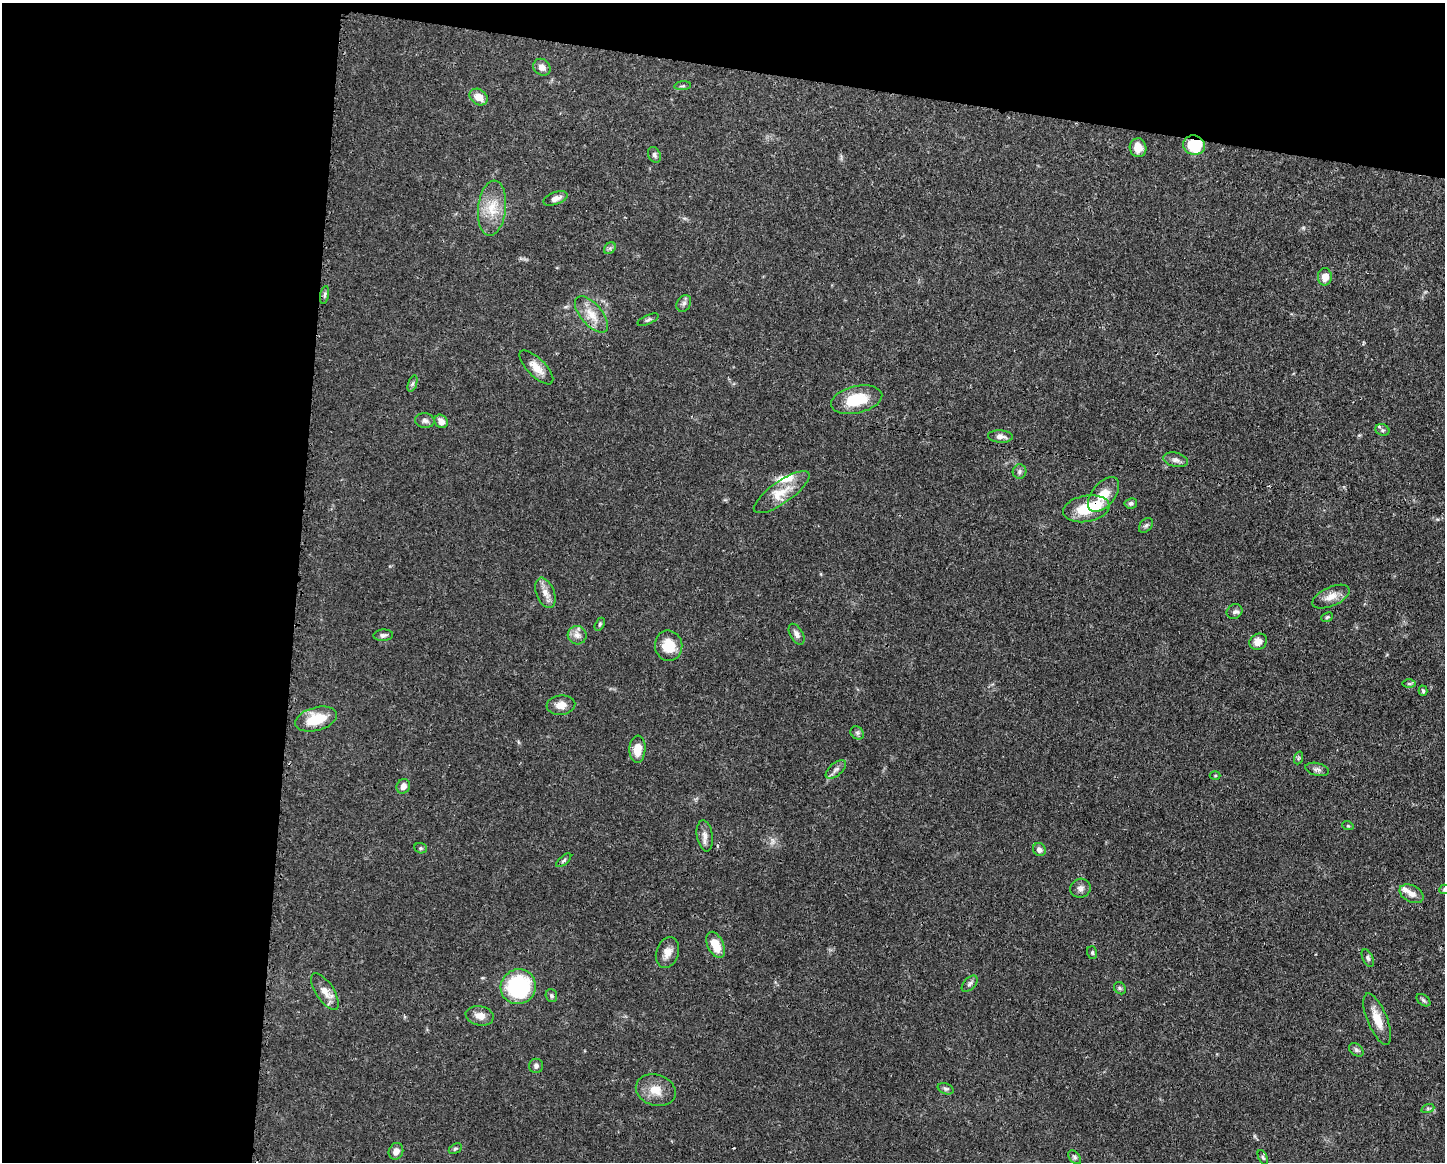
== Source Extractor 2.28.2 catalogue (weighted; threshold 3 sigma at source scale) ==
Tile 1 of 3 x 4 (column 1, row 1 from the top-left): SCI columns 119-1561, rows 3482-4641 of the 4679 x 4643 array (HDU 1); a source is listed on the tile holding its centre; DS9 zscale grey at full resolution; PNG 1447 x 1164 px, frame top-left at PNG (2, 3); each listed source drawn as its Kron ellipse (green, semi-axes under 4 px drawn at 4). Shown black and unused: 26% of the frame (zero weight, under 3 of 4 exposures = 1% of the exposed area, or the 3 px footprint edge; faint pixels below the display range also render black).
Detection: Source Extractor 2.28.2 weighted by HDU 2 'WHT'; one run over the whole footprint, this tile lists its part. Background 0.0565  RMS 0.0033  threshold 0.0147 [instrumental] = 3 sigma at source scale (4.5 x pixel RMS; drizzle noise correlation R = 1.50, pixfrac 1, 0.05/0.05 arcsec/px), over >= 5 px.
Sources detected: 83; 1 inside a brighter object's white glare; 1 cosmic-ray / hot-pixel residue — neither listed nor drawn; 3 inside a brighter listed object's ellipse — not listed separately; the other 78 listed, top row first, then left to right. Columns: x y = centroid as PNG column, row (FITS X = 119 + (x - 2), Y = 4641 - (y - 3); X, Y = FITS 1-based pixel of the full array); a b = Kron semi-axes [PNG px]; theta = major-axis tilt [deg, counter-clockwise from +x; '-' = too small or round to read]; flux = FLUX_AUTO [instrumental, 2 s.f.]
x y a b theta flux
542 67 9 7 -41 2.1
683 86 8 3 5 0.52
479 97 10 7 -35 3.2
1194 145 11 9 -12 13
1138 148 9 8 - 3.5
654 155 8 6 -63 0.89
555 198 12 6 21 2
492 208 27 14 84 7.6
610 248 6 5 - 0.62
1325 277 8 7 - 2.8
325 295 9 3 79 0.69
684 303 9 7 57 1
591 314 22 10 -49 5
648 320 11 4 23 0.74
536 367 22 9 -45 3.8
412 383 8 4 71 0.67
857 400 26 13 13 11
425 421 10 7 -7 1.1
441 421 7 6 - 2.2
1382 430 7 5 -22 0.67
1000 436 12 6 -4 1.7
1176 460 12 7 -13 1.5
1020 471 7 7 - 0.86
782 492 33 11 35 6.1
1104 495 20 11 51 5.5
1131 503 6 5 - 0.72
1086 509 23 13 10 10
1146 526 8 5 49 0.77
545 593 16 9 -68 2.7
1331 597 20 9 24 3.4
1234 612 8 7 - 1
1327 617 6 4 24 0.49
600 624 7 4 61 0.52
797 634 11 6 -60 1.5
383 635 10 6 4 1
577 635 9 9 - 2
1258 642 9 8 - 2.8
669 646 15 13 -79 6.5
1409 684 7 4 -1 0.56
1423 691 5 4 - 0.52
561 705 14 9 6 2.8
316 719 21 11 15 9.2
857 733 7 6 - 0.78
637 749 13 8 86 4.8
1298 758 6 4 71 0.49
836 769 12 6 40 1.2
1317 769 12 6 -13 1.2
1215 776 5 3 - 0.32
403 786 7 6 - 1.9
1348 826 6 3 -19 0.35
705 836 15 8 -81 1.9
421 848 6 5 - 0.54
1039 850 7 6 - 1.4
564 860 9 4 40 0.6
1080 888 10 9 - 1.4
1444 889 5 4 - 0.51
1411 894 13 8 -27 2.5
716 945 14 8 -64 5.8
667 952 16 11 70 2.9
1092 953 6 5 - 0.51
1368 958 9 5 -64 0.82
970 984 10 5 46 0.9
518 987 18 17 - 29
1120 988 6 5 - 0.61
325 991 21 9 -57 3.3
551 996 6 5 - 0.61
1423 1000 8 5 -37 0.71
480 1016 14 9 -11 2.6
1377 1019 27 10 -68 5.2
1356 1050 8 5 -39 0.78
536 1066 7 7 - 0.94
946 1089 8 5 -21 0.75
656 1090 20 15 -17 5
1428 1108 6 4 19 0.54
455 1149 7 4 30 0.58
396 1151 8 7 - 2.1
1075 1157 8 5 -51 0.71
1263 1157 8 4 -63 0.54
Overlapping masked pixels (flux is a lower limit): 2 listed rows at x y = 1194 145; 1086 509
Isophote crosses this tile's border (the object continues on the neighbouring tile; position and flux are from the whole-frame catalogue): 1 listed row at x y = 1444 889